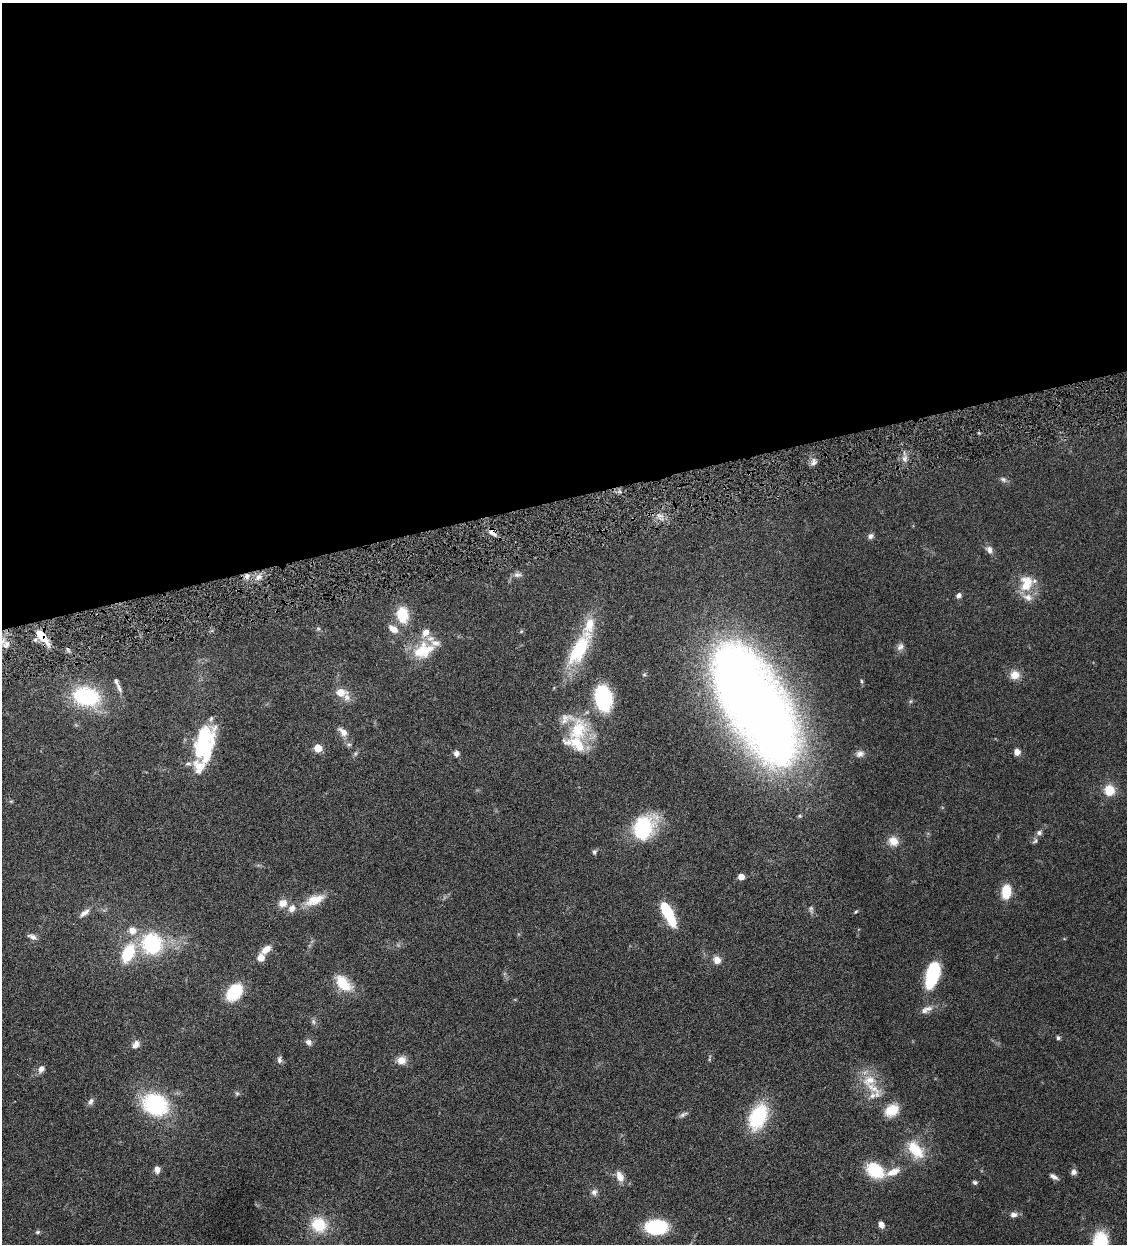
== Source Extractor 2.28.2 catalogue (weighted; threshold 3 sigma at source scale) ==
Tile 2 of 4 x 4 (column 2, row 1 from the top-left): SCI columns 1389-2513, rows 3729-4970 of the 4910 x 4972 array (HDU 1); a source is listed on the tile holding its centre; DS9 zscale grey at full resolution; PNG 1129 x 1246 px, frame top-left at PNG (2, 3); no overlay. Shown black and unused: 40% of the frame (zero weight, under 4 of 8 exposures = <1% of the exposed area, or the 3 px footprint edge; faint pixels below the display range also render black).
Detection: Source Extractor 2.28.2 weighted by HDU 2 'WHT'; one run over the whole footprint, this tile lists its part. Background 0.0431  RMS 0.0036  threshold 0.0146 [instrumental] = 3 sigma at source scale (4.09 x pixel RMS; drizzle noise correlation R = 1.36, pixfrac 0.8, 0.05/0.05 arcsec/px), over >= 5 px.
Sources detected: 108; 1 too faint to see at this stretch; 1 inside a brighter object's white glare — not listed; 16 inside a brighter listed object's ellipse — not listed separately; the other 90 listed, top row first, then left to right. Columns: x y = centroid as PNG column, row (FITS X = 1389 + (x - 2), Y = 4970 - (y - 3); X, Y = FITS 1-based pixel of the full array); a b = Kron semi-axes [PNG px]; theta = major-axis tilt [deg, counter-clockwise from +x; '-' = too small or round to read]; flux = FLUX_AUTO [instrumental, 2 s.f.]
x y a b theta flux
904 459 9 6 -88 1.4
813 462 10 7 82 1.5
1003 479 9 7 -32 0.98
492 532 12 7 -46 2
870 536 8 6 35 1
989 550 10 8 -52 1.6
518 575 12 7 -4 1.3
247 576 8 7 - 1.5
258 577 10 7 55 1.9
1026 586 19 14 -51 7.3
959 595 7 6 - 1.1
402 615 16 12 -81 9.1
318 629 6 5 - 0.5
393 629 12 8 -33 2.7
42 636 20 7 -51 6.5
7 644 10 6 60 1.5
900 647 11 8 52 1.5
579 649 52 19 61 22
423 650 27 18 26 11
1015 675 11 11 - 3.5
862 681 5 4 - 0.45
119 688 15 6 -66 1.4
341 692 8 6 -2 5.4
86 696 24 16 -14 30
346 697 12 10 -79 2.2
603 698 19 13 -80 32
911 701 6 4 71 0.45
755 703 92 38 -58 550
578 730 38 27 61 18
343 732 15 9 -45 2.5
204 744 38 19 79 27
349 744 8 4 0 0.64
318 748 5 5 - 9.1
1017 752 8 7 - 1.8
456 753 7 6 - 1.4
355 754 8 4 59 0.66
860 754 11 9 20 1.6
1109 790 11 11 - 6.1
11 801 6 3 18 0.34
644 828 30 22 56 22
1039 833 7 7 - 1
893 841 14 12 -37 3.5
1035 841 9 6 41 0.82
594 852 8 6 69 0.7
741 877 5 4 - 4
1006 892 12 8 84 9
315 900 27 12 22 6.2
283 903 10 9 - 2.9
811 909 12 5 -82 0.94
667 910 22 12 -54 9.5
856 912 6 4 22 0.38
84 913 17 7 38 2
132 930 11 10 - 3.3
32 937 12 6 -24 1.3
152 944 22 22 - 26
266 949 14 8 40 2.7
128 953 19 11 65 15
717 960 9 8 - 2.4
932 975 25 11 74 23
343 983 20 12 -45 9.2
234 992 14 10 51 16
926 1010 19 8 24 2.5
313 1022 8 6 -70 0.8
1058 1038 4 4 - 0.78
308 1042 9 7 -40 1.3
135 1045 10 7 52 2
279 1060 9 6 -85 1.1
401 1060 12 10 4 3
41 1069 10 7 61 1.6
874 1090 37 14 -50 9
237 1093 6 5 - 0.57
91 1101 10 6 69 1.2
155 1104 29 22 -26 30
683 1114 13 5 25 0.98
758 1116 24 15 68 24
916 1150 28 16 -51 9.2
157 1169 8 6 -87 1.8
875 1170 18 12 -33 14
893 1172 21 9 23 4.1
1074 1172 7 7 - 1.1
620 1176 16 9 -66 2.9
1054 1177 10 5 -30 1.2
975 1182 6 5 - 0.67
594 1192 9 8 - 1.3
1013 1215 8 7 - 1.6
319 1225 15 13 -44 12
881 1225 7 5 -65 1.7
656 1227 17 11 0 25
38 1232 7 5 26 0.53
1100 1244 21 12 84 23
Overlapping masked pixels (flux is a lower limit): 3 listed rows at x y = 492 532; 42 636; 755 703
Isophote crosses this tile's border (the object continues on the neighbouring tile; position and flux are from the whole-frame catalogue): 1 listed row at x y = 1100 1244